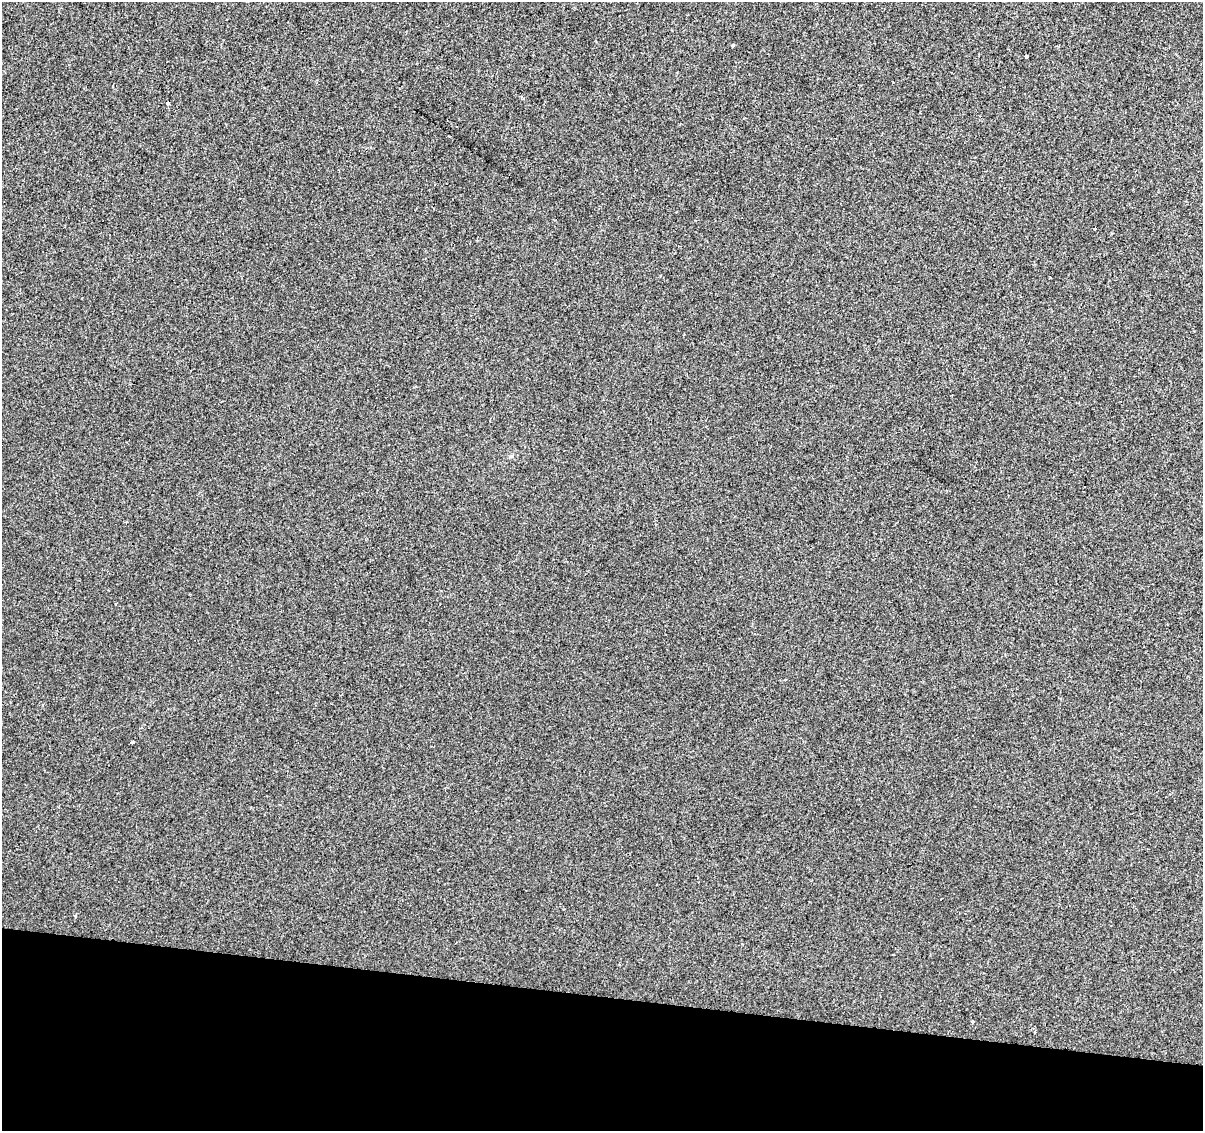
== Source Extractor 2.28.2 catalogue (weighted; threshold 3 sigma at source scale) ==
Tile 15 of 4 x 4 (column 3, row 4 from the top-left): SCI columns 2404-3604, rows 226-1354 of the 4812 x 5026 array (HDU 1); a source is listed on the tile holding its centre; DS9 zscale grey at full resolution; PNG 1205 x 1133 px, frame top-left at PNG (2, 2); no overlay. Shown black and unused: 12% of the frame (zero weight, under 2 of 3 exposures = <1% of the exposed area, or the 3 px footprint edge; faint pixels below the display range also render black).
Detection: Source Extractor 2.28.2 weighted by HDU 2 'WHT'; one run over the whole footprint, this tile lists its part. Background 4.25e-04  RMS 0.0042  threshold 0.019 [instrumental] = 3 sigma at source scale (4.5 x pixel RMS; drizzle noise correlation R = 1.50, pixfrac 1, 0.0396/0.0396 arcsec/px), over >= 5 px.
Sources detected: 9; all 9 listed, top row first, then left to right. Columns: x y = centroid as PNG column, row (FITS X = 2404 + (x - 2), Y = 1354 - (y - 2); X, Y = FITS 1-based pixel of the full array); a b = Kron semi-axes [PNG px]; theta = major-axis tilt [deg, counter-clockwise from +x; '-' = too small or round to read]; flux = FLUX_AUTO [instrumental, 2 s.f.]
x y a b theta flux
733 45 3 3 - 1.3
1026 56 4 3 - 2.6
168 103 4 3 - 1.3
449 136 4 2 - 0.38
1095 229 3 3 - 1.6
132 742 4 3 - 1.5
76 916 3 3 - 2.6
973 1022 3 3 - 0.43
1035 1032 2 2 - 0.35